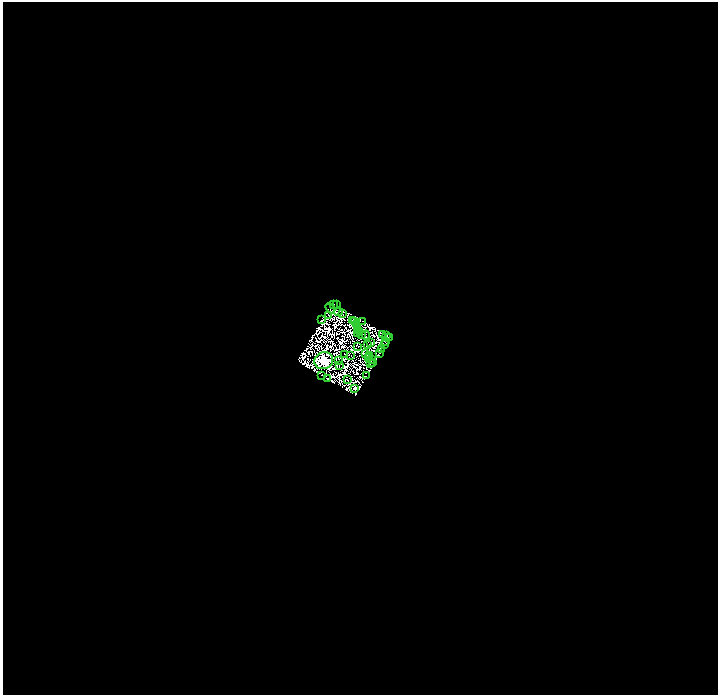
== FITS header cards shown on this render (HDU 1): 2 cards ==
NAXIS1  =                 1431
NAXIS2  =                 1386

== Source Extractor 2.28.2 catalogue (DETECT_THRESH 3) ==
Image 1431 x 1386 px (HDU 1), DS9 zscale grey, zoomed out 1/2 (1 PNG px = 2 x 2 image px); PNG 720 x 697 px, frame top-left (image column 2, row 1386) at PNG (3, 2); each listed source drawn as its Kron ellipse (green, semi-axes under 4 px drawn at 4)
Background 0.012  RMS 9.9e-06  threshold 2.96e-05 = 3 sigma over >= 5 px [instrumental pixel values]
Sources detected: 182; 140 cannot appear on this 1/2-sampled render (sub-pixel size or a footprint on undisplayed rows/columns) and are neither listed nor drawn; the other 42 listed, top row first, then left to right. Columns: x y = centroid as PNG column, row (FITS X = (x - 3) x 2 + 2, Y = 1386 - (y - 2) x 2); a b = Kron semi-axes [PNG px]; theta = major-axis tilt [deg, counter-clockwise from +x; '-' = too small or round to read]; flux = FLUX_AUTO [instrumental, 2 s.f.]
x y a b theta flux
333 304 3 2 - 2.6
336 305 2 1 - 1.9
330 308 5 2 - 1.3
338 312 4 1 - 1.1
343 314 2 1 - 1.9
329 316 2 1 - 1
322 320 3 2 - 1
353 320 2 1 - 0.25
362 321 2 1 - 1.5
355 322 2 1 - 0.51
356 324 2 1 - 0.75
358 328 2 1 - 0.42
360 331 3 2 - 0.57
357 334 3 1 - 0.12
361 334 2 1 - 0.068
366 335 4 2 - 0.33
383 335 2 1 - 0.16
386 335 3 2 - 3.2
389 337 2 1 - 0.18
386 341 3 2 - 2.9
371 343 2 1 - 0.76
367 345 3 2 - 0.088
385 345 2 1 - 0.16
358 346 2 1 - 0.7
381 350 2 1 - 0.86
365 353 3 1 - 2.4
380 353 2 1 - 0.34
345 354 2 1 - 1.1
351 356 3 1 - 0.65
369 356 2 1 - 0.16
368 357 2 2 - 0.2
372 359 2 1 - 0.9
339 360 2 1 - 0.16
324 361 9 8 - 1200
373 362 4 1 - 0.1
370 363 2 1 - 0.69
339 366 2 1 - 0.75
321 375 2 1 - 0.97
366 376 2 1 - 0.92
328 379 4 1 - 0.28
348 380 2 1 - 0.87
354 388 4 3 - 29
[140 sub-pixel or undisplayed-footprint detections neither listed nor drawn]